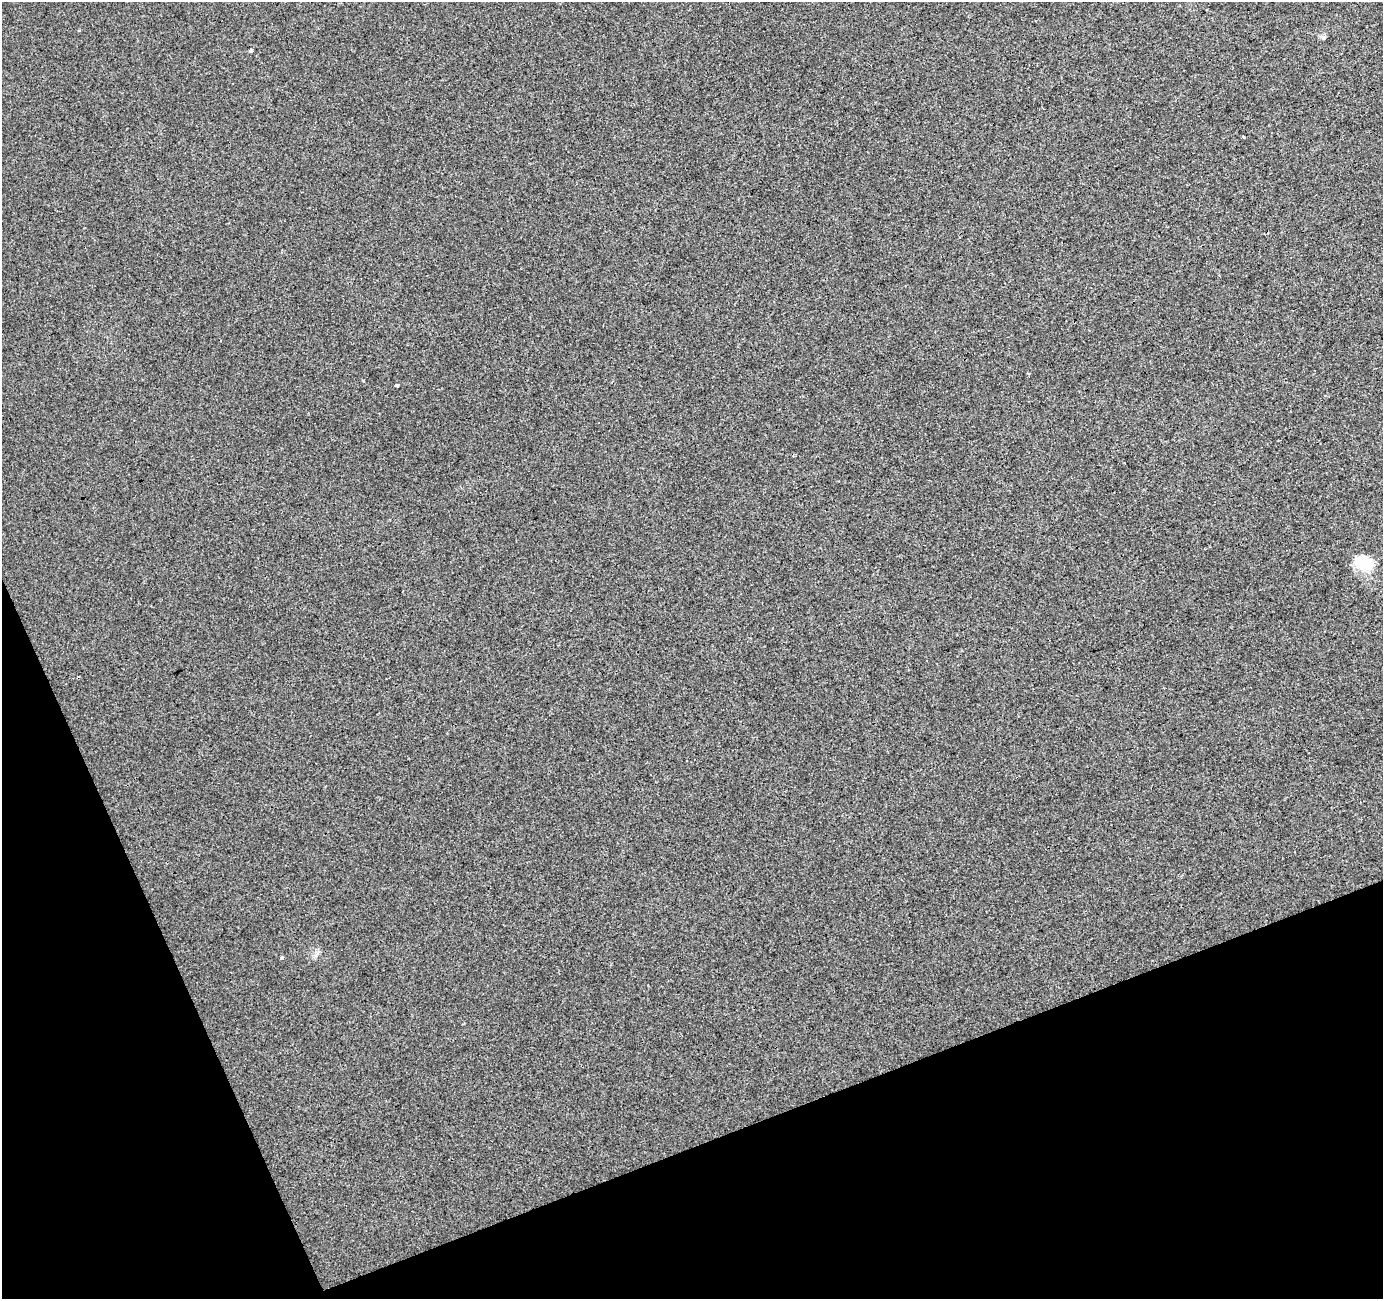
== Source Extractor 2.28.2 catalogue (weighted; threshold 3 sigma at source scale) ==
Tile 14 of 4 x 4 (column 2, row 4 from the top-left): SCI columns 1435-2815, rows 104-1400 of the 5633 x 5451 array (HDU 1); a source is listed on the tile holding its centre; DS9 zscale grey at full resolution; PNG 1385 x 1301 px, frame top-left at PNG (2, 2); no overlay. Shown black and unused: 19% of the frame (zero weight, under 3 of 4 exposures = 5% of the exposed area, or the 3 px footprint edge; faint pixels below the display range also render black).
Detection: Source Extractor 2.28.2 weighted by HDU 2 'WHT'; one run over the whole footprint, this tile lists its part. Background 0.00134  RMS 0.0035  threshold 0.0158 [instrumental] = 3 sigma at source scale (4.5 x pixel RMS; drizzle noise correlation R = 1.50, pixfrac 1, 0.0396/0.0396 arcsec/px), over >= 5 px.
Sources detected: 8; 2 cosmic-ray / hot-pixel residue — not listed; the other 6 listed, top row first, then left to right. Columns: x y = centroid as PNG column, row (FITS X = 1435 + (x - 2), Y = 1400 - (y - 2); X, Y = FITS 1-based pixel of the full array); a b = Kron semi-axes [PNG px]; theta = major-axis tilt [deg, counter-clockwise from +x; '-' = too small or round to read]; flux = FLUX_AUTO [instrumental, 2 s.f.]
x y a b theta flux
251 50 3 3 - 2
1244 137 3 3 - 1.2
363 380 3 3 - 0.37
397 385 3 3 - 3.4
1363 563 25 17 -29 7.5
281 958 4 3 - 4.4